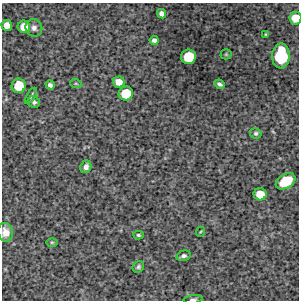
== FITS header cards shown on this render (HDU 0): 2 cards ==
NAXIS1  =                  297 /Length X axis
NAXIS2  =                  298 /Length Y axis

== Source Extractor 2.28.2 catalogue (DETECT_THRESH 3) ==
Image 297 x 298 px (HDU 0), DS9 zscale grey, 1 PNG px = 1 image px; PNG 301 x 302 px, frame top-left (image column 1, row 298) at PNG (2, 3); each listed source drawn as its Kron ellipse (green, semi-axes under 4 px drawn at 4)
Background 3750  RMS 220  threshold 655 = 3 sigma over >= 5 px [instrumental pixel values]
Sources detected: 29; all 29 listed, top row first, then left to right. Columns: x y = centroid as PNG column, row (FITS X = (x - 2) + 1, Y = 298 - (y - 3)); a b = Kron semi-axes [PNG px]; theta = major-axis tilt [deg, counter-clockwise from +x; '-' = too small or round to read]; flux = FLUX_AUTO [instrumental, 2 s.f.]
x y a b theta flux
161 14 5 4 - 6.2e+04
295 18 6 6 - 2.5e+05
7 25 5 5 - 1.1e+05
24 27 6 6 - 1.8e+05
34 28 9 8 - 6.8e+04
266 34 4 3 - 1.6e+04
154 40 4 4 - 5.2e+04
226 54 5 5 - 1.7e+04
281 56 12 8 89 1.0e+06
189 57 7 7 - 4.6e+05
119 82 6 5 - 1.4e+05
76 84 6 3 -19 1.6e+04
220 84 5 3 - 3.3e+04
50 85 5 4 - 4.5e+04
19 86 7 7 - 4.0e+05
126 93 7 7 - 4.0e+05
31 96 9 3 59 2.7e+04
34 102 6 5 - 3.7e+04
256 133 6 5 - 2.8e+04
86 167 6 5 - 5.7e+04
286 181 10 7 30 4.2e+05
260 194 6 6 - 2.5e+05
5 232 9 7 -81 1.2e+05
200 232 5 3 - 1.3e+04
138 235 5 4 - 2.2e+04
52 242 6 4 0 1.7e+04
183 256 7 5 15 4.1e+04
138 267 6 5 - 3.2e+04
193 299 9 3 5 3.8e+04
At the frame edge (FLAGS 8, measured only in part): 3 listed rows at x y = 295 18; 5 232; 193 299